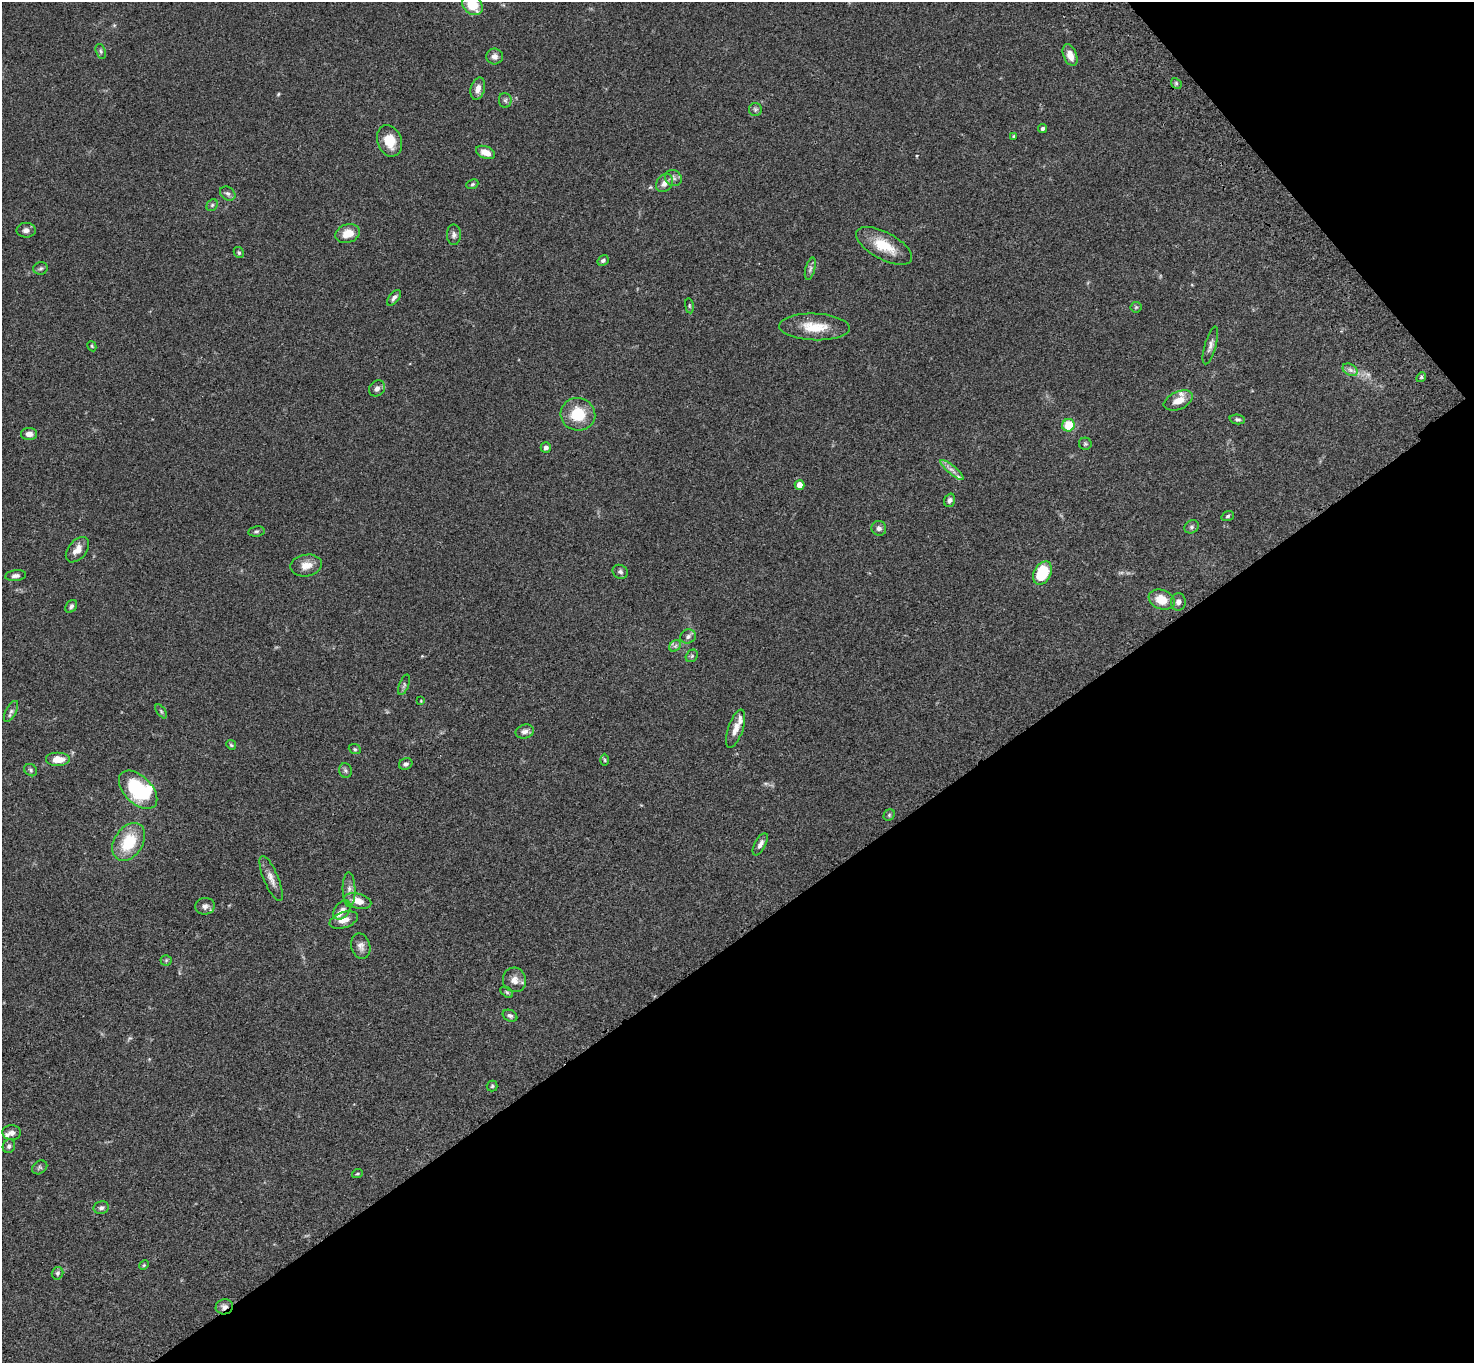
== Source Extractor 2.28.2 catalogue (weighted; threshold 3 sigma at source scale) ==
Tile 12 of 4 x 4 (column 4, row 3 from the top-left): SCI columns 4520-5991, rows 1742-3102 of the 6093 x 6062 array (HDU 1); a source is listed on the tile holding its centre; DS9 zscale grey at full resolution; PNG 1476 x 1365 px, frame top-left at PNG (2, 2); each listed source drawn as its Kron ellipse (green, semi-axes under 4 px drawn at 4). Shown black and unused: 35% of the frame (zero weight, under 3 of 4 exposures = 6% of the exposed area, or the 3 px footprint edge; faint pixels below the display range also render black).
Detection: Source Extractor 2.28.2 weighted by HDU 2 'WHT'; one run over the whole footprint, this tile lists its part. Background 0.0598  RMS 0.0052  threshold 0.0233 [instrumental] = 3 sigma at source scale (4.5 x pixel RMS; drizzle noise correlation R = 1.50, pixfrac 1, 0.05/0.05 arcsec/px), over >= 5 px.
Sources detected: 102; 1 too faint to see at this stretch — neither listed nor drawn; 5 inside a brighter listed object's ellipse — not listed separately; the other 96 listed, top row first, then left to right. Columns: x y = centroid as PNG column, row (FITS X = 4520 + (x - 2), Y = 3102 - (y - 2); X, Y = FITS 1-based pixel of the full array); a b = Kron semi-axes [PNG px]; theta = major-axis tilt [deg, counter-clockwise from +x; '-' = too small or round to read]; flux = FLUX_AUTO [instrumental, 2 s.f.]
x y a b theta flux
472 5 11 8 -42 13
101 51 8 4 -71 0.97
1070 55 11 6 -68 4.8
495 56 8 8 - 2.5
1176 83 6 4 -48 0.83
478 89 11 7 75 3.5
505 100 7 6 - 1.2
755 109 6 6 - 1.1
1043 129 4 4 - 1
1014 136 3 3 - 0.53
389 141 16 12 -70 9.8
486 152 10 6 -22 5.5
673 178 8 7 - 1.8
664 183 10 7 52 3.2
472 184 6 4 23 0.76
228 193 8 6 -34 1.3
212 205 6 5 - 0.84
26 230 9 7 0 2.1
348 233 12 9 19 7
454 235 10 7 -90 1.7
884 246 31 13 -28 14
239 253 6 4 -59 0.72
603 260 6 5 - 1.3
40 268 7 6 - 1.1
810 269 11 4 75 1.4
394 298 9 5 51 1.5
689 306 7 4 -82 0.71
1136 307 5 5 - 0.7
814 327 35 13 -2 13
92 346 5 4 - 0.51
1210 346 19 5 74 2.6
1350 370 8 5 -31 1.8
1421 377 5 4 - 0.76
377 388 9 7 43 2.2
1178 400 15 8 24 6.3
578 414 17 16 - 15
1237 419 8 5 -6 1.1
1068 425 6 6 - 12
29 434 8 6 0 2.6
1085 444 6 6 - 0.87
546 448 5 5 - 1.6
952 470 14 4 -40 2.4
799 485 5 5 - 4.9
950 500 7 5 70 1.6
1228 516 6 4 19 0.85
1191 527 7 6 - 1.1
879 528 7 7 - 1.7
256 531 8 5 9 0.99
77 550 15 9 50 4.4
306 565 16 10 10 4.7
620 572 8 6 -32 1.3
1043 573 12 8 62 21
16 576 10 5 6 1.7
1162 600 13 9 -20 9
1178 602 8 7 - 2
71 606 7 5 55 1.3
688 636 8 7 - 1.7
675 646 6 5 - 1.1
692 656 7 5 47 0.94
404 685 11 4 69 1.2
421 701 4 3 - 0.41
11 711 11 5 61 1.5
161 711 8 4 -55 0.8
736 729 20 7 71 4.5
525 731 9 7 16 2.1
231 745 5 4 - 0.65
355 749 6 5 - 0.74
58 759 12 7 0 6.2
605 760 6 4 -89 0.63
406 764 7 5 23 1.4
31 770 7 5 -38 0.95
345 771 7 6 - 1.2
138 790 23 13 -45 34
889 815 6 5 - 0.73
129 842 20 14 56 18
760 844 12 5 62 2.1
271 878 24 7 -67 3.9
349 890 17 6 -89 2.6
358 901 14 7 -15 5.1
205 906 10 8 6 2.2
342 910 11 7 52 2.2
344 920 15 7 18 4.6
361 946 13 9 -74 2.8
166 960 5 5 - 0.69
514 980 12 11 - 3.7
507 992 7 4 -37 0.87
510 1016 8 5 -25 1.2
492 1086 5 5 - 0.75
12 1133 9 7 -4 2.3
9 1146 7 6 - 1.4
40 1167 8 6 34 1.1
357 1174 5 3 - 0.54
101 1208 8 6 11 1.5
144 1265 5 4 - 0.52
57 1273 6 5 - 1.1
224 1307 9 7 18 2.5
Overlapping masked pixels (flux is a lower limit): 1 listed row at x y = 224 1307
Isophote crosses this tile's border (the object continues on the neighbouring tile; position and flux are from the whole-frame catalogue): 1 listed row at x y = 472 5